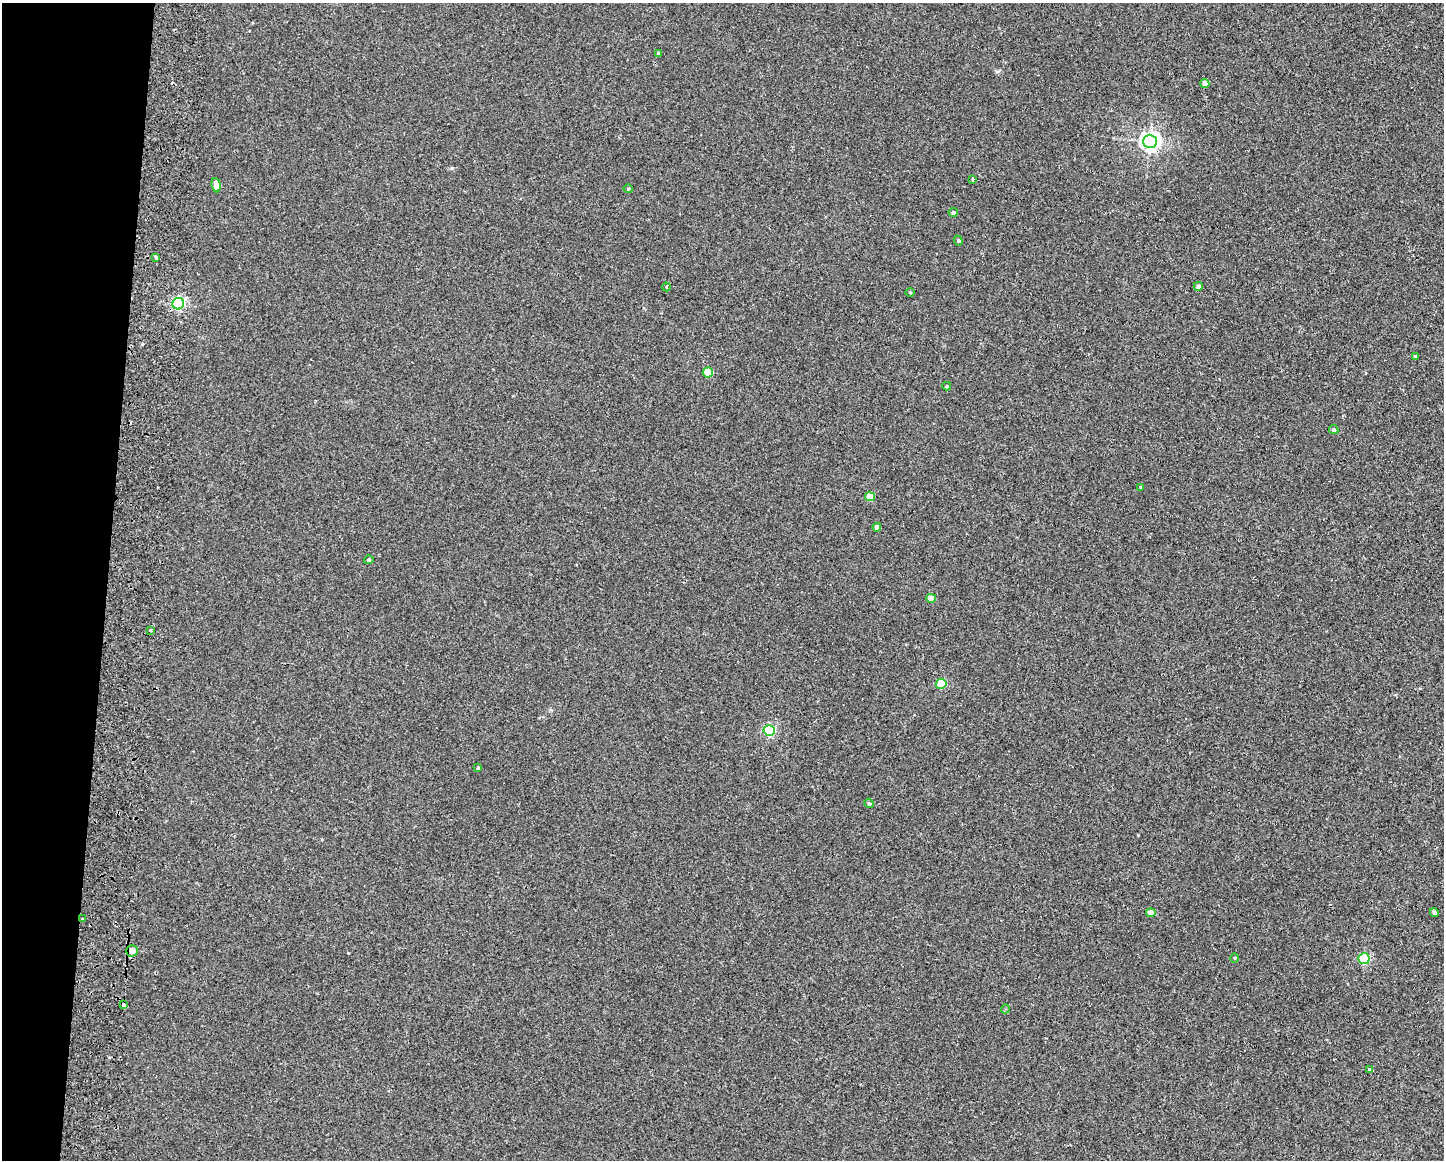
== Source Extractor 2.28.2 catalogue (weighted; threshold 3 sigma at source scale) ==
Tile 7 of 3 x 4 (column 1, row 3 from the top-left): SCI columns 167-1608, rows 1172-2329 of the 4771 x 4656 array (HDU 1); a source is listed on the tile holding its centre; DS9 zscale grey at full resolution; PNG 1446 x 1162 px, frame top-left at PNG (2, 3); each listed source drawn as its Kron ellipse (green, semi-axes under 4 px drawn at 4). Shown black and unused: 7% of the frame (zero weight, under 2 of 3 exposures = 3% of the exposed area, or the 3 px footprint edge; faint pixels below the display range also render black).
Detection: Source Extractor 2.28.2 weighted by HDU 2 'WHT'; one run over the whole footprint, this tile lists its part. Background 0.0271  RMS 0.0067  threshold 0.03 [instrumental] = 3 sigma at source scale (4.5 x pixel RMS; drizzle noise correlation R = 1.50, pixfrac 1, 0.05/0.05 arcsec/px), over >= 5 px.
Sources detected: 36; all 36 listed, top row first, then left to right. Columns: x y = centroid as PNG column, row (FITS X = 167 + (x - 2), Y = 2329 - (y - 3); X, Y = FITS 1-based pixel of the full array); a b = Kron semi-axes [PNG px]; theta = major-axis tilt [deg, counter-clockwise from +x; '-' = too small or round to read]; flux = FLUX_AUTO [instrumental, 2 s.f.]
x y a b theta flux
658 53 4 3 - 1
1205 83 4 4 - 4.9
1150 141 7 6 - 300
973 179 3 3 - 2
216 185 7 4 -83 6.2
628 189 4 4 - 0.69
953 212 4 4 - 1.4
958 241 5 4 - 0.88
156 257 3 3 - 1.7
1198 286 4 4 - 2
666 287 4 3 - 0.71
910 293 5 3 - 0.6
178 304 6 5 - 92
1415 356 4 3 - 0.95
708 372 5 5 - 19
947 386 4 4 - 0.88
1334 430 5 4 - 1.4
1141 488 3 3 - 1.1
870 497 5 4 - 9.7
877 527 4 4 - 3.4
369 560 5 4 - 1.3
931 598 5 4 - 6.9
150 630 3 3 - 0.73
941 684 5 5 - 32
769 730 5 5 - 69
478 768 4 3 - 0.98
869 803 5 4 - 1.1
1151 913 5 4 - 6.2
1434 913 4 4 - 1.3
83 919 3 3 - 1.4
132 951 6 5 - 5.4
1234 958 5 3 - 0.62
1364 959 6 5 - 53
124 1005 4 3 - 7.3
1005 1009 4 3 - 0.59
1369 1069 4 3 - 1.5
Overlapping masked pixels (flux is a lower limit): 2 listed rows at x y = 83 919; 124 1005